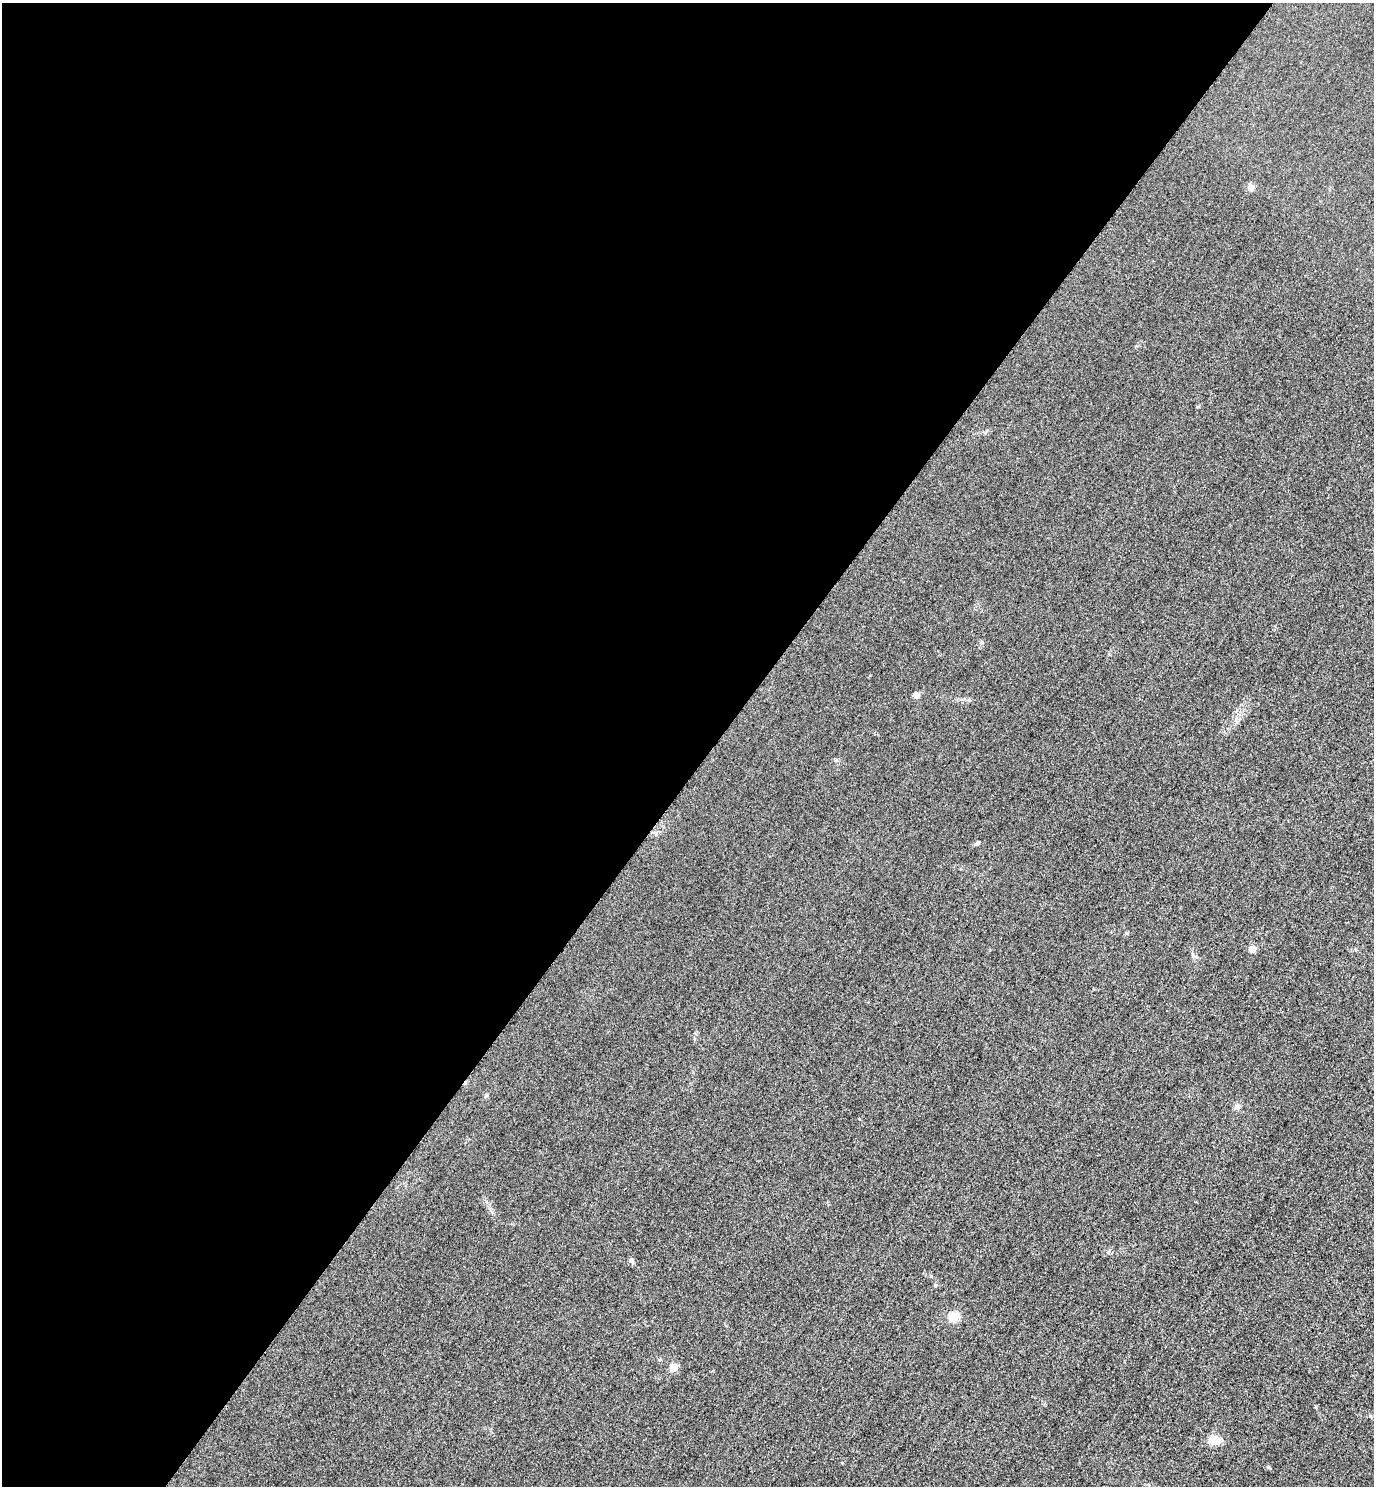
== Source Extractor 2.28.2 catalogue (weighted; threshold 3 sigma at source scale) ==
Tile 5 of 4 x 4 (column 1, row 2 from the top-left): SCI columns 325-1696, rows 2998-4481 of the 5996 x 5993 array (HDU 1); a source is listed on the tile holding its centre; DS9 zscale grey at full resolution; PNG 1376 x 1488 px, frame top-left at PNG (2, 3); no overlay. Shown black and unused: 52% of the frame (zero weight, under 3 of 4 exposures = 3% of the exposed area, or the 3 px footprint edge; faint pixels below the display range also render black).
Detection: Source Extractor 2.28.2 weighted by HDU 2 'WHT'; one run over the whole footprint, this tile lists its part. Background 0.0504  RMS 0.017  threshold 0.0749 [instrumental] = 3 sigma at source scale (4.5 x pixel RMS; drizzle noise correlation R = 1.50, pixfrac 1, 0.05/0.05 arcsec/px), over >= 5 px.
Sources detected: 13; all 13 listed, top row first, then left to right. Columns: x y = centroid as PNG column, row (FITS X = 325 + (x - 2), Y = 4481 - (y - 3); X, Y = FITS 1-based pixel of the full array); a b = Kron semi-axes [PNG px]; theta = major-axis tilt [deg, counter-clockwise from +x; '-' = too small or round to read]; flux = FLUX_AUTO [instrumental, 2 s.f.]
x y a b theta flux
1251 187 9 7 -62 7.9
916 695 5 5 - 18
977 843 8 4 28 3.2
1252 949 5 5 - 22
486 1095 6 4 59 2.1
1237 1106 9 7 61 5.5
631 1261 8 5 -69 3.7
935 1286 5 3 - 1.5
953 1317 5 5 - 85
673 1367 5 5 - 39
1370 1416 5 4 - 2.1
1215 1440 12 9 -4 21
1268 1467 5 4 - 2.2
Unlisted compact peaks at least as high as the median listed source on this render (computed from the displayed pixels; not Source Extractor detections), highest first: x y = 1126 933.